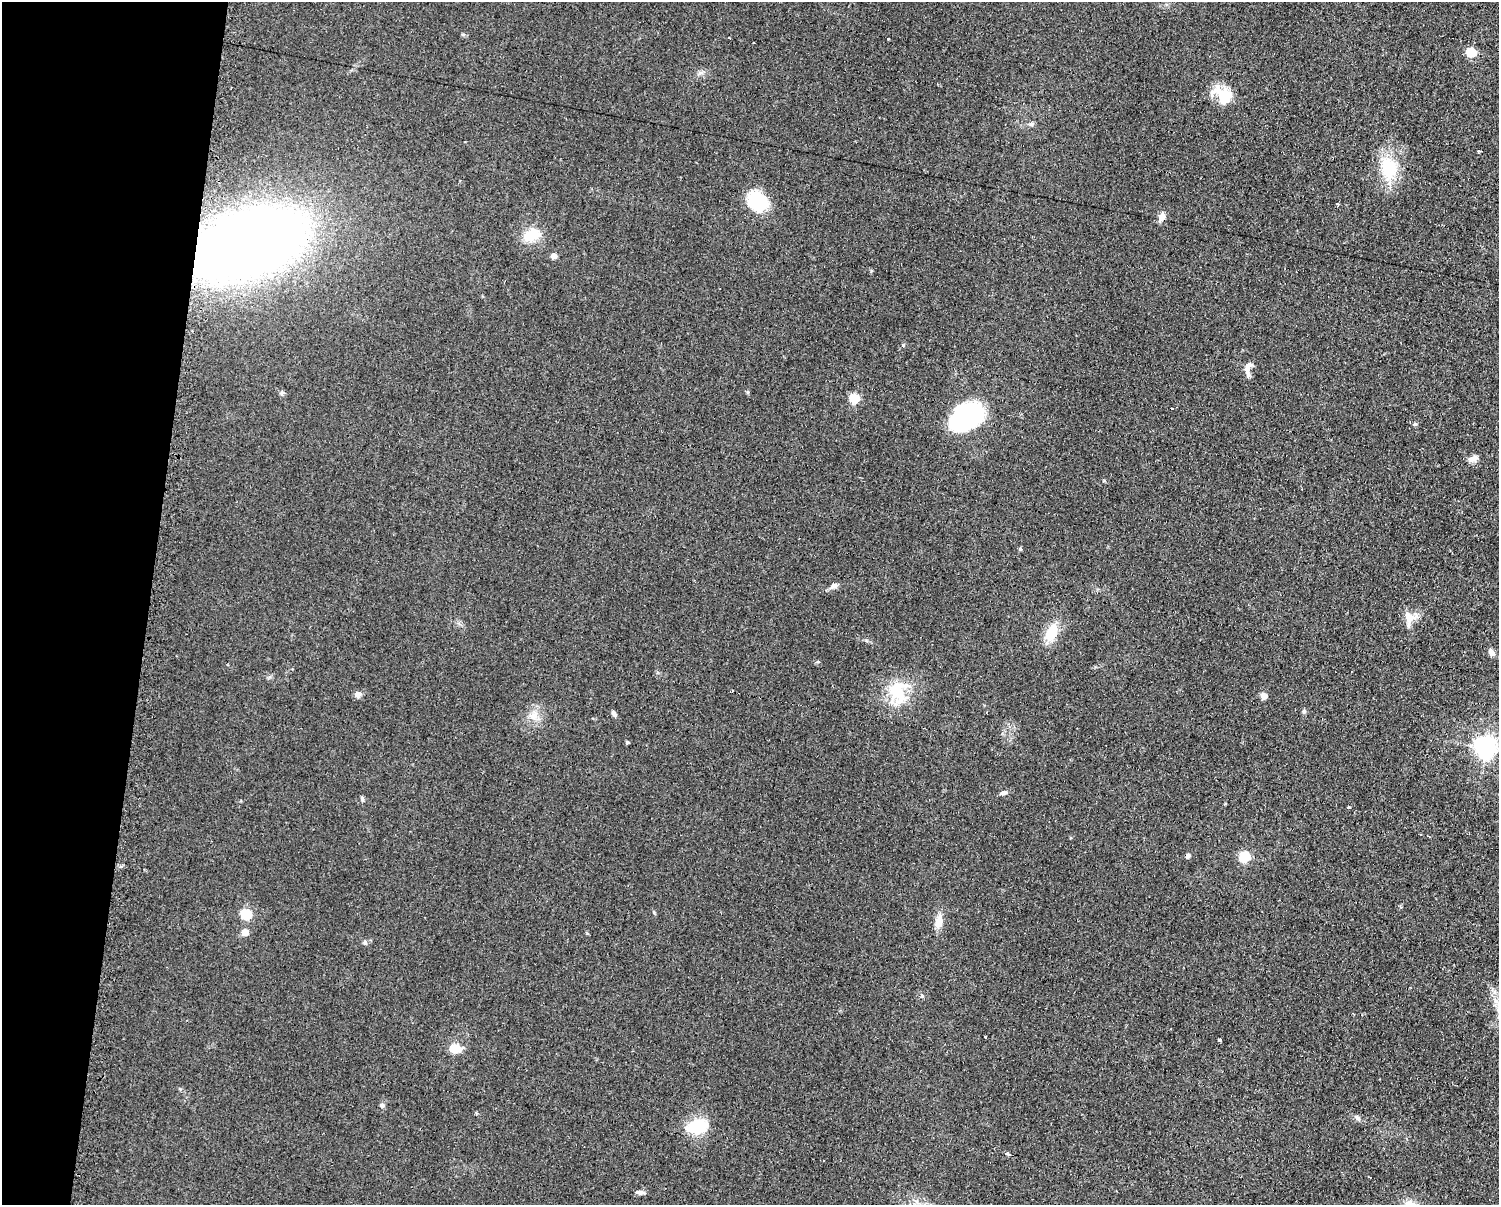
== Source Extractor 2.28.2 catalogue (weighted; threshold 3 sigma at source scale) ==
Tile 7 of 3 x 4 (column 1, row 3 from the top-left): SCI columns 123-1619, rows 1205-2407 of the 4863 x 4814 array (HDU 1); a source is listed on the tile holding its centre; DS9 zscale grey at full resolution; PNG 1501 x 1207 px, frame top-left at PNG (2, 2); no overlay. Shown black and unused: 10% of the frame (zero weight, under 2 of 3 exposures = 2% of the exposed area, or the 3 px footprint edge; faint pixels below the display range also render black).
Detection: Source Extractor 2.28.2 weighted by HDU 2 'WHT'; one run over the whole footprint, this tile lists its part. Background 0.098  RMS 0.011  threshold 0.0502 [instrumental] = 3 sigma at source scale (4.5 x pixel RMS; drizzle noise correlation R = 1.50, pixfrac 1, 0.05/0.05 arcsec/px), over >= 5 px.
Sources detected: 58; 2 inside a brighter object's white glare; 5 cosmic-ray / hot-pixel residue — not listed; the other 51 listed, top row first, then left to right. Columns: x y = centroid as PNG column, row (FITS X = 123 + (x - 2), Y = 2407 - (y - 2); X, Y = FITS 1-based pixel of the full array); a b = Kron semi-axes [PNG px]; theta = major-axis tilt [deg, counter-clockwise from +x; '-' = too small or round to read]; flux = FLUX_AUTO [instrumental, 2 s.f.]
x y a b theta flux
463 34 6 4 -18 1.5
889 39 3 2 - 1.4
1471 52 5 5 - 69
1223 95 26 13 -26 32
1031 124 6 5 - 2.2
1389 168 33 21 -88 49
758 202 21 17 -48 62
1338 204 3 3 - 5.1
1162 217 8 6 64 12
532 235 19 12 17 28
247 244 71 36 18 2000
554 256 4 4 - 12
1248 369 21 8 86 9.1
282 393 6 5 - 2.3
854 398 5 5 - 58
966 416 36 24 14 120
1415 424 6 5 - 2
1473 459 14 8 23 6.3
1020 549 5 4 - 1.7
834 585 9 6 19 5
1409 619 23 9 82 12
1051 632 18 11 66 29
1491 652 11 7 -56 4.6
732 691 5 3 - 1.1
898 692 34 26 -88 47
358 694 7 7 - 6.1
1263 696 9 8 - 4.6
1304 711 7 5 -70 2
614 714 7 5 -61 3.1
534 716 15 11 41 13
627 742 4 4 - 2.2
1485 747 7 7 - 800
1003 793 9 5 13 4.2
362 799 8 4 -72 2
1349 808 3 3 - 13
1420 835 3 2 - 1.5
1188 856 6 5 - 3.2
1245 856 5 5 - 97
246 914 9 7 -19 36
939 921 18 10 78 12
245 932 7 7 - 8.6
365 943 6 5 - 2.3
1496 1001 8 6 -45 4.6
985 1037 3 3 - 3.7
1220 1041 5 3 - 12
454 1049 7 5 3 39
382 1105 7 6 - 2.6
1357 1118 9 6 -30 3.6
697 1126 20 12 10 54
1007 1154 4 3 - 4.8
639 1192 12 5 0 3.5
Overlapping masked pixels (flux is a lower limit): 1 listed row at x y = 247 244
Unlisted compact peaks at least as high as the median listed source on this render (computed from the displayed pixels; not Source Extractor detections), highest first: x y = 903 345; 922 996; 871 271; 748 392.